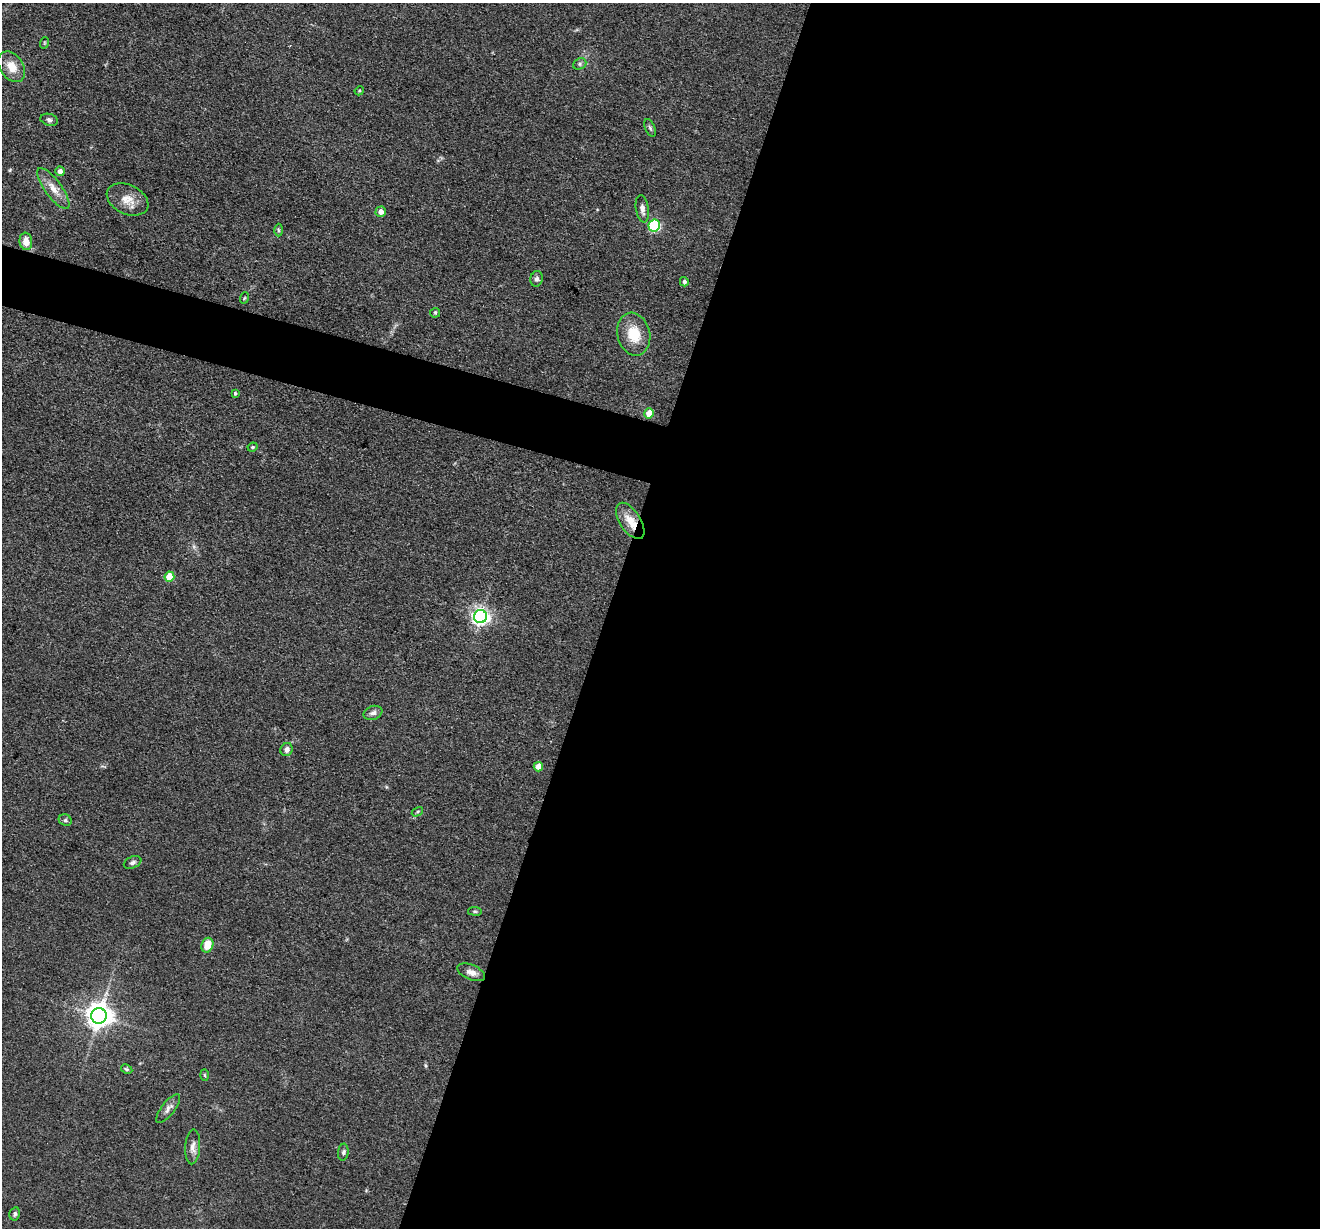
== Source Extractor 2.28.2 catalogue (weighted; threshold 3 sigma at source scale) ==
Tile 12 of 4 x 4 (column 4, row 3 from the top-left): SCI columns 3958-5275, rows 1357-2582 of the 5276 x 5292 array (HDU 1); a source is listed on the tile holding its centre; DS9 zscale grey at full resolution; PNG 1322 x 1230 px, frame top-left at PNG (2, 3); each listed source drawn as its Kron ellipse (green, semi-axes under 4 px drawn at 4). Shown black and unused: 57% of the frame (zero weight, under 3 of 4 exposures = <1% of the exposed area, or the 3 px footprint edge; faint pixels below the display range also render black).
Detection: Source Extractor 2.28.2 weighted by HDU 2 'WHT'; one run over the whole footprint, this tile lists its part. Background 0.0803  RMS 0.0062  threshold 0.028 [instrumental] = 3 sigma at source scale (4.5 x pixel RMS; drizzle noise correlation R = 1.50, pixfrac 1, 0.05/0.05 arcsec/px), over >= 5 px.
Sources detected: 42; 1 inside a brighter listed object's ellipse — not listed separately; the other 41 listed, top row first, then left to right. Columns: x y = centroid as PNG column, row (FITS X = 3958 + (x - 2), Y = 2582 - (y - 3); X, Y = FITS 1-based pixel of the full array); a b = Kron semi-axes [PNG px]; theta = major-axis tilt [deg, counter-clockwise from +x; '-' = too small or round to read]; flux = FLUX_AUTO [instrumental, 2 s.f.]
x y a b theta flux
44 43 6 3 72 0.63
580 64 7 5 22 1.3
12 67 17 11 -56 9.1
359 91 5 3 - 0.64
49 120 9 6 -15 1.6
650 128 9 5 -65 1.3
60 171 5 4 - 3.5
53 189 24 8 -54 7.8
128 199 22 14 -25 9.2
642 209 14 6 -81 3.4
381 212 5 5 - 4.1
654 225 6 5 - 72
278 230 6 4 -89 0.98
26 241 9 6 -84 7.3
537 279 8 6 76 1.9
684 282 5 4 - 1.8
244 298 6 3 70 0.63
435 313 5 5 - 0.87
634 334 22 16 -77 16
235 393 4 3 - 1
649 413 5 4 - 11
252 447 5 3 - 0.82
630 521 20 10 -57 9.6
169 577 5 5 - 15
480 616 6 6 - 260
373 713 10 7 22 2.6
287 750 7 6 - 2.7
538 767 5 4 - 6.8
417 812 6 4 32 0.9
65 820 7 5 -24 1.3
132 862 9 5 22 1.8
475 911 7 3 -8 0.84
207 945 7 6 - 9.1
471 972 14 7 -23 4
99 1016 8 7 - 680
127 1069 6 4 -27 0.92
204 1075 6 3 -88 0.7
168 1109 17 6 52 3.5
193 1147 17 7 86 4.1
343 1152 8 5 83 1.5
15 1214 6 5 - 1.5